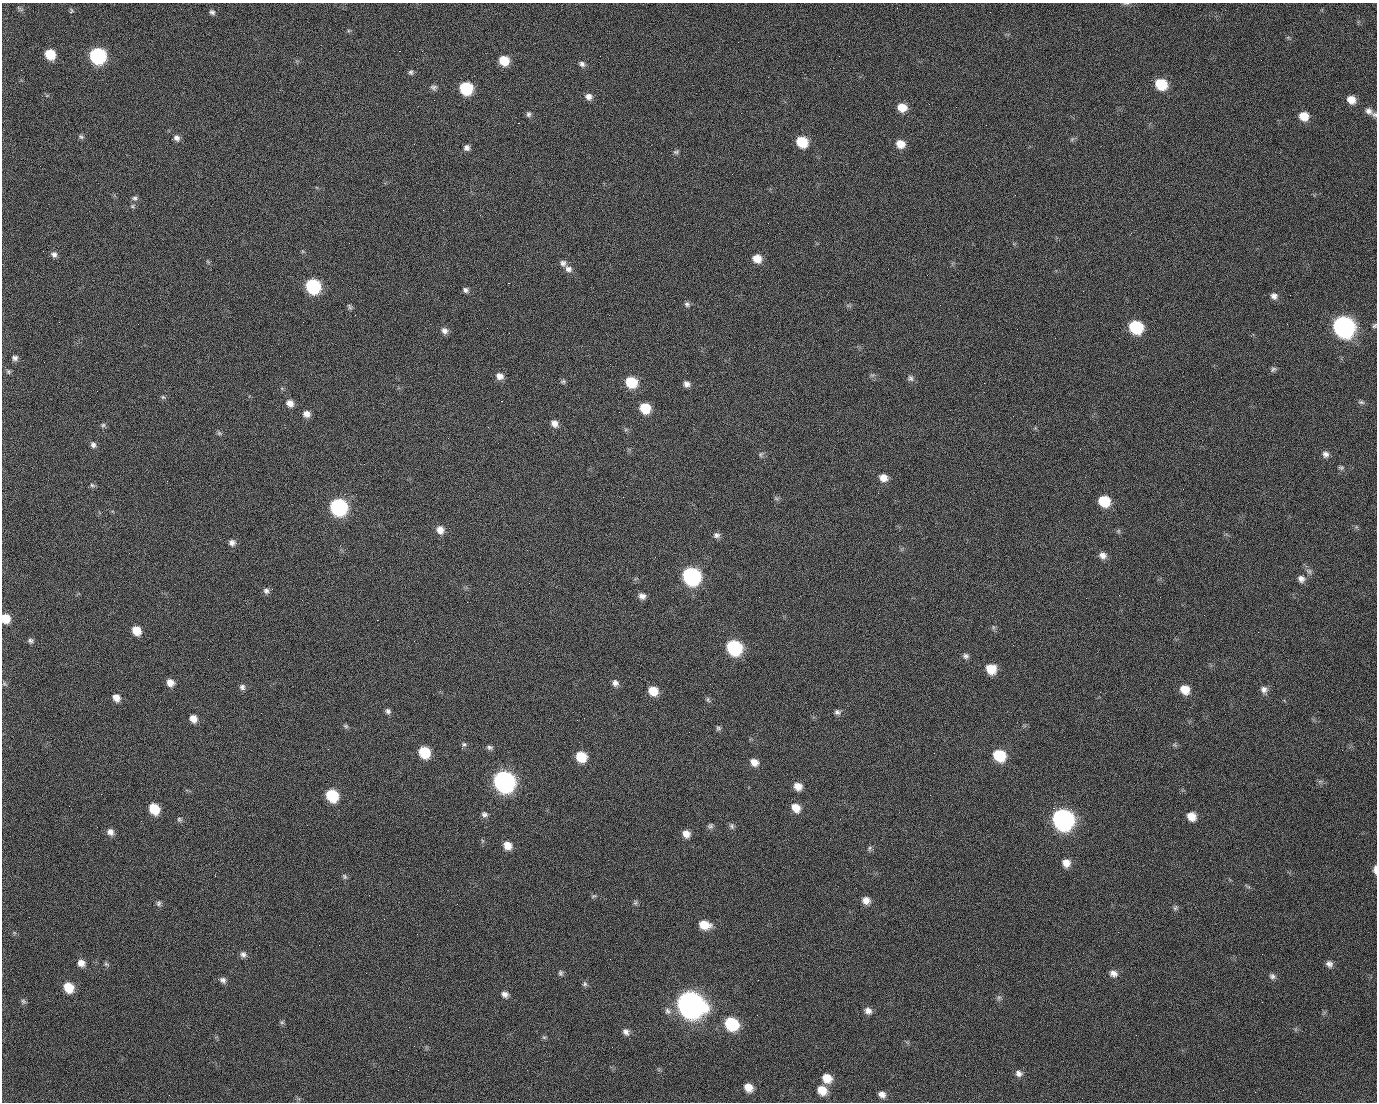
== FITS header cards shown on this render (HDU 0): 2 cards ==
NAXIS1  =                 1375 / length of data axis 1
NAXIS2  =                 1100 / length of data axis 2

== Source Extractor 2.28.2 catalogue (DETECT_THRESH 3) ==
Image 1375 x 1100 px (HDU 0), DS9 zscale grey, 1 PNG px = 1 image px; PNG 1379 x 1104 px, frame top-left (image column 1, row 1100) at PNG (2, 3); no overlay
Background 1540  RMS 34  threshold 101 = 3 sigma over >= 5 px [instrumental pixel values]
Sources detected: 188; all 188 listed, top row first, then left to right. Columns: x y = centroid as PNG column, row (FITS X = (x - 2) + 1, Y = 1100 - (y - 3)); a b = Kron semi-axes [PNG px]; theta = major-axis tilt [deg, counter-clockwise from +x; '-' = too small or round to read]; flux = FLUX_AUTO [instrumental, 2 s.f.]
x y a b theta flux
1126 3 10 4 1 4.1e+03
20 9 11 3 -40 4.0e+03
71 12 3 3 - 6.0e+03
212 12 7 6 - 6.1e+03
990 12 2 2 - 2.1e+03
399 51 2 2 - 2.7e+04
50 54 8 7 - 6.6e+04
98 56 9 8 - 4.6e+05
504 61 8 8 - 5.4e+04
582 64 8 6 -39 7.7e+03
411 72 7 6 - 5.1e+03
1161 84 9 8 - 9.3e+04
434 87 9 7 -11 7.0e+03
466 88 9 8 - 1.6e+05
588 97 8 7 - 1.2e+04
498 99 2 2 - 1.4e+03
434 100 2 2 - 4.6e+03
1351 100 9 8 - 2.4e+04
902 107 9 8 - 3.3e+04
1368 111 13 9 -40 1.4e+04
528 114 7 6 - 6.0e+03
1304 116 9 8 - 3.3e+04
518 123 2 2 - 3.3e+04
81 137 8 6 -26 5.1e+03
177 138 8 7 - 9.6e+03
1072 139 6 5 - 3.9e+03
802 142 9 8 - 8.3e+04
900 144 9 8 - 2.8e+04
467 148 7 7 - 8.8e+03
676 152 7 5 2 4.4e+03
1015 195 2 2 - 7.6e+03
135 198 8 6 -3 6.0e+03
132 206 6 5 - 3.8e+03
54 254 8 7 - 9.1e+03
757 259 9 8 - 2.9e+04
563 263 9 8 - 8.6e+03
568 269 10 8 -34 1.2e+04
508 283 2 2 - 5.8e+04
313 286 9 8 - 2.8e+05
466 290 8 7 - 7.2e+03
1083 291 2 2 - 3.9e+03
1290 295 2 2 - 2.1e+03
1274 296 9 8 - 1.1e+04
687 304 8 7 - 6.2e+03
350 307 9 5 -56 4.7e+03
355 315 2 2 - 1.4e+03
59 322 3 3 - 2.0e+03
1287 324 3 2 - 1.7e+03
1374 326 6 5 - 4.0e+03
1136 327 10 8 -32 1.6e+05
1343 327 11 10 - 1.3e+06
444 331 9 8 - 1.1e+04
15 358 7 7 - 8.1e+03
1273 369 9 6 29 5.7e+03
8 371 7 6 - 4.7e+03
872 375 7 4 33 4.1e+03
500 376 9 8 - 1.4e+04
910 378 9 8 - 7.5e+03
563 381 7 6 - 4.6e+03
631 382 9 8 - 8.5e+04
984 383 2 2 - 2.3e+04
687 384 8 7 - 9.9e+03
97 391 2 2 - 1.3e+03
163 397 6 5 - 4.2e+03
501 401 3 2 - 5.9e+04
1361 402 9 5 -9 5.3e+03
290 403 8 7 - 1.7e+04
645 408 9 8 - 6.3e+04
306 414 8 8 - 1.5e+04
554 423 9 7 -50 1.4e+04
103 425 6 6 - 4.3e+03
219 433 6 6 - 4.4e+03
534 433 2 2 - 1.1e+03
93 445 9 7 -66 8.2e+03
760 454 8 6 54 5.1e+03
1325 454 9 8 - 9.9e+03
1341 468 8 5 -14 4.5e+03
883 478 9 8 - 1.9e+04
92 485 8 5 -16 4.8e+03
623 497 3 2 - 3.6e+03
776 498 7 4 -19 3.8e+03
1104 501 9 8 - 8.0e+04
338 507 10 9 - 5.1e+05
440 530 9 8 - 1.9e+04
1118 531 6 5 - 3.9e+03
716 535 9 7 -15 8.6e+03
232 543 8 8 - 9.8e+03
1103 555 9 8 - 1.4e+04
655 557 2 2 - 9.7e+02
1309 571 10 7 -55 7.9e+03
691 576 10 9 - 6.0e+05
1301 579 10 9 - 1.1e+04
266 591 8 7 - 7.4e+03
642 596 8 7 - 1.2e+04
6 618 8 7 - 3.9e+04
27 619 2 2 - 2.0e+03
377 620 2 2 - 1.4e+04
993 627 6 4 -72 3.7e+03
136 630 8 7 - 3.7e+04
30 641 7 7 - 6.3e+03
414 641 2 2 - 1.0e+03
734 647 10 9 - 2.8e+05
966 656 8 7 - 7.0e+03
991 669 10 9 - 4.4e+04
170 682 8 7 - 1.8e+04
615 683 9 8 - 1.0e+04
4 684 8 5 -45 4.1e+03
242 687 8 7 - 7.3e+03
1185 689 10 9 - 3.5e+04
1264 690 9 9 - 1.1e+04
653 691 9 8 - 4.0e+04
116 698 8 7 - 1.7e+04
708 700 8 4 -64 4.5e+03
388 711 8 6 -54 6.7e+03
837 712 8 7 - 6.9e+03
193 719 8 7 - 1.9e+04
346 726 8 5 -27 4.5e+03
718 728 7 6 - 4.6e+03
464 744 6 6 - 4.9e+03
1175 745 7 5 -12 4.3e+03
489 747 8 6 -13 6.1e+03
424 752 9 8 - 8.8e+04
934 753 2 2 - 2.0e+03
999 755 10 8 -37 1.0e+05
581 757 9 8 - 6.4e+04
754 762 9 8 - 1.8e+04
504 781 11 10 - 1.4e+06
1320 781 7 4 0 4.6e+03
798 786 8 8 - 2.1e+04
101 794 2 2 - 3.1e+03
332 795 9 8 - 1.2e+05
930 795 2 2 - 8.8e+03
796 808 10 8 -49 2.6e+04
1053 808 2 2 - 1.9e+04
154 809 9 7 -53 6.5e+04
484 814 9 8 - 7.9e+03
1191 816 9 8 - 2.7e+04
179 819 7 6 - 5.0e+03
1063 819 11 10 - 1.3e+06
710 826 8 6 47 5.8e+03
732 826 8 6 -72 5.9e+03
110 832 9 8 - 1.2e+04
686 834 8 7 - 1.8e+04
507 846 9 8 - 2.4e+04
869 848 9 5 59 4.9e+03
1066 863 9 9 - 2.0e+04
1375 870 9 4 -89 9.9e+03
344 876 8 6 -50 5.0e+03
593 896 8 4 26 3.8e+03
866 900 9 8 - 1.7e+04
159 903 8 7 - 5.7e+03
635 903 8 5 83 4.9e+03
457 904 2 2 - 2.0e+03
1175 908 8 6 46 5.1e+03
229 921 2 2 - 1.0e+03
704 925 12 8 -12 3.8e+04
1118 932 2 2 - 3.3e+03
243 954 8 7 - 8.3e+03
610 959 2 2 - 2.8e+03
81 963 8 8 - 1.6e+04
106 964 8 5 -20 4.2e+03
1329 964 9 8 - 9.8e+03
560 973 8 6 -90 5.4e+03
1113 973 10 8 -23 1.3e+04
1272 976 9 7 -31 7.6e+03
223 980 10 7 -23 9.1e+03
758 980 2 2 - 2.4e+03
585 984 7 6 - 5.3e+03
68 987 9 8 - 5.4e+04
505 994 8 7 - 1.1e+04
999 998 8 6 69 5.7e+03
23 1001 8 6 -49 5.2e+03
690 1005 13 11 -32 3.3e+06
668 1011 10 8 -62 9.6e+03
868 1011 9 8 - 1.2e+04
757 1015 2 2 - 1.3e+03
282 1022 7 5 -44 4.2e+03
732 1024 10 9 - 1.7e+05
626 1032 10 7 -51 1.0e+04
1136 1035 2 2 - 1.0e+03
544 1037 6 4 -1 3.7e+03
1019 1073 10 8 -25 1.1e+04
827 1078 10 8 -35 3.3e+04
748 1087 9 8 - 2.7e+04
822 1090 10 9 - 3.4e+04
1255 1092 2 2 - 9.6e+02
882 1094 8 7 - 1.2e+04
169 1095 2 2 - 6.2e+03
At the frame edge (FLAGS 8, measured only in part): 5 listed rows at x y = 1126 3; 1368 111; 1374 326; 6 618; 1375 870